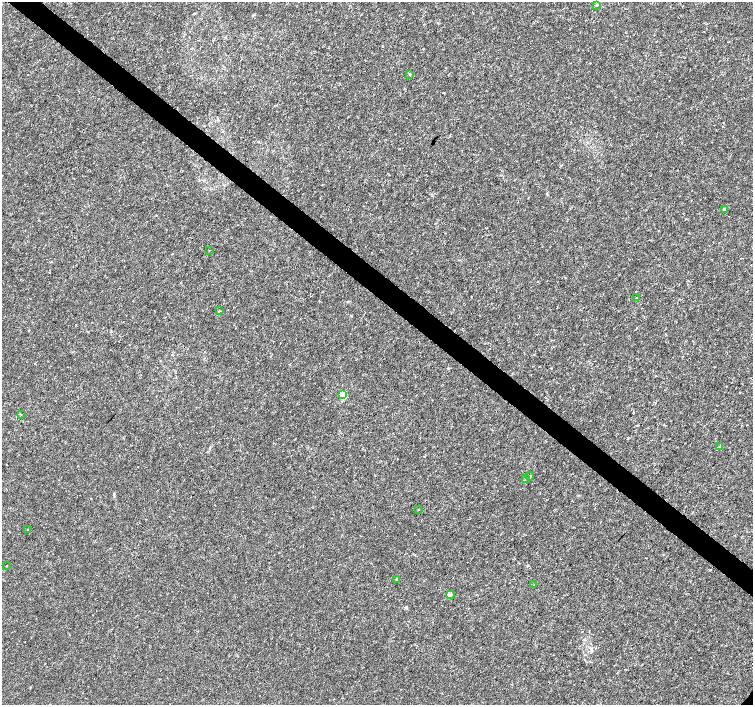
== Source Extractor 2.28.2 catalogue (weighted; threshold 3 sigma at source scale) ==
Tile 11 of 4 x 4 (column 3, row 3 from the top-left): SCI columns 3001-4501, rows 1576-2980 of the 6008 x 6026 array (HDU 1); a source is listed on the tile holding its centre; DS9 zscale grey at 2 x 2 block average (1 PNG px = mean of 2 x 2 image px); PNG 755 x 707 px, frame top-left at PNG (2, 2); each listed source drawn as its Kron ellipse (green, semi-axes under 4 px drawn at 4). Shown black and unused: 4% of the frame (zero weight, under 3 of 4 exposures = <1% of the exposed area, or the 3 px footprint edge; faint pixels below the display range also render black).
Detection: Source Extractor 2.28.2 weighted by HDU 2 'WHT'; one run over the whole footprint, this tile lists its part. Background 9.38e-04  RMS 9.4e-04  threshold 0.00421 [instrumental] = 3 sigma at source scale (4.5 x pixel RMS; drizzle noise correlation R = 1.50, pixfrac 1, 0.0396/0.0396 arcsec/px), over >= 5 px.
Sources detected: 17; all 17 listed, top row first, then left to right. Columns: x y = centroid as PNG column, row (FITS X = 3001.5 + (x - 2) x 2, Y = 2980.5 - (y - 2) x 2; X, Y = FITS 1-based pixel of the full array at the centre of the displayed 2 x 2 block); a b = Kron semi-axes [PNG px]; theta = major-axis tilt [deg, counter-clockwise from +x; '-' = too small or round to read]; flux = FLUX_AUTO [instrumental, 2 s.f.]
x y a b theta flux
596 5 3 2 - 0.16
410 74 3 3 - 0.23
725 209 3 3 - 0.31
209 250 2 2 - 0.073
637 297 2 2 - 0.15
220 311 3 2 - 0.12
343 395 3 3 - 12
21 415 2 2 - 0.11
720 447 4 4 - 0.45
530 476 4 2 - 0.21
526 478 3 3 - 0.4
418 510 2 2 - 0.082
28 529 2 2 - 0.11
7 566 2 2 - 0.093
397 579 4 3 - 0.27
534 585 2 2 - 0.12
450 595 4 4 - 0.38
Diffuse or blended objects may show on this block-average render without a row.